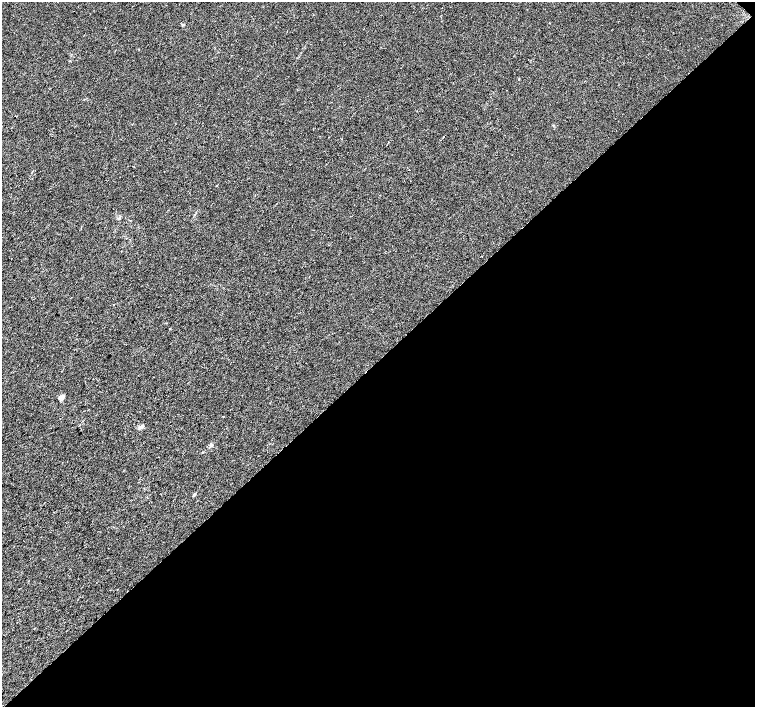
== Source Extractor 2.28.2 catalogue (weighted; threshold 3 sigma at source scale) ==
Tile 12 of 4 x 4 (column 4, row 3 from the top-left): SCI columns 4524-6029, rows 1633-3041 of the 6029 x 6018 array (HDU 1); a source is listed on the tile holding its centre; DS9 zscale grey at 2 x 2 block average (1 PNG px = mean of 2 x 2 image px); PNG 757 x 709 px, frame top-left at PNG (2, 2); no overlay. Shown black and unused: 49% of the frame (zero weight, under 2 of 3 exposures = <1% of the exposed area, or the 3 px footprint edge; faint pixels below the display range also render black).
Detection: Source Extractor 2.28.2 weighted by HDU 2 'WHT'; one run over the whole footprint, this tile lists its part. Background 0.0207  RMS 0.0052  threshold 0.0236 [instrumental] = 3 sigma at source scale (4.5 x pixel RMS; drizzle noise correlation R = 1.50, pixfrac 1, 0.0396/0.0396 arcsec/px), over >= 5 px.
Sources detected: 8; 2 cosmic-ray / hot-pixel residue — not listed; the other 6 listed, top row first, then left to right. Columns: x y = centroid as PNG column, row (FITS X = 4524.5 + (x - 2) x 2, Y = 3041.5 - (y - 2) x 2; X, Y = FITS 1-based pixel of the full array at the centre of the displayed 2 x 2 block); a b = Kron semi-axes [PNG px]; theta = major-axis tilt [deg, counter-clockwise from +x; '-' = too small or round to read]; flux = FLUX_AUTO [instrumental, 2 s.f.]
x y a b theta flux
549 23 2 2 - 0.49
182 25 3 3 - 1.1
444 137 2 2 - 4.1
61 398 3 2 - 24
141 427 8 4 35 2.8
194 494 3 3 - 1.2